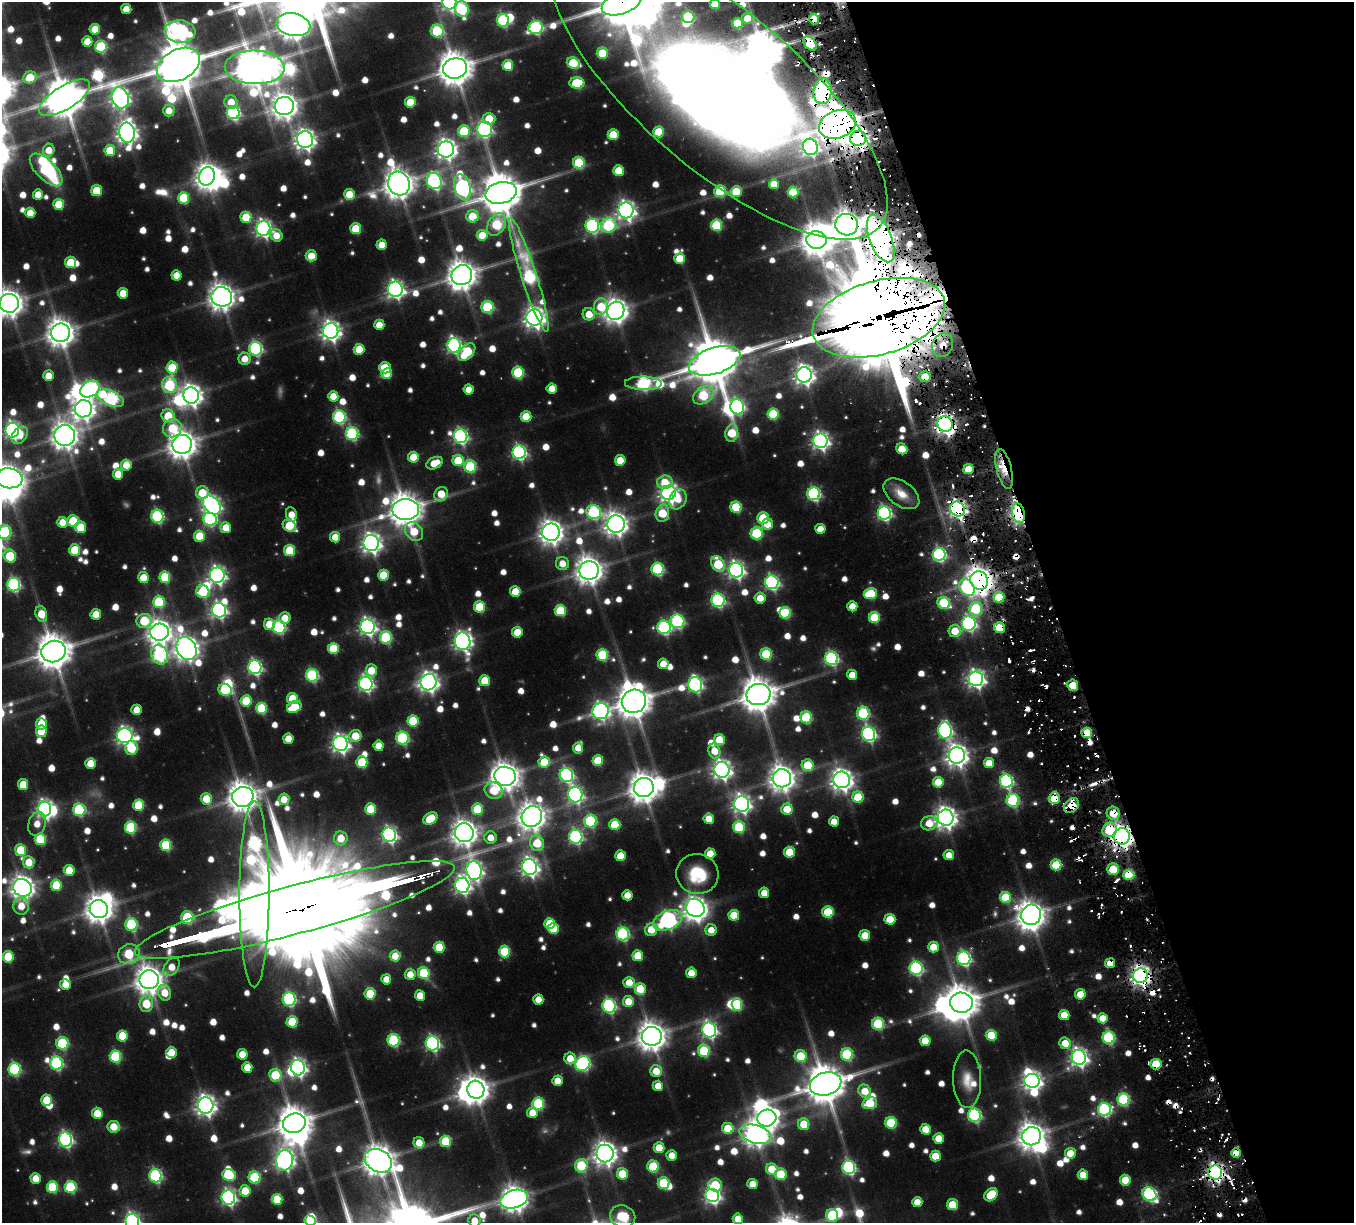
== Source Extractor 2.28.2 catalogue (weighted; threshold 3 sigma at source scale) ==
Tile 12 of 4 x 4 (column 4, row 3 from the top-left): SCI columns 4235-5586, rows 1644-2864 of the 5674 x 5679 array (HDU 1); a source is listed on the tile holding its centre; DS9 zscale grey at full resolution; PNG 1356 x 1225 px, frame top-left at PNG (2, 2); each listed source drawn as its Kron ellipse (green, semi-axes under 4 px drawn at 4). Shown black and unused: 22% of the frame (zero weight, under 3 of 6 exposures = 10% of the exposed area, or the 3 px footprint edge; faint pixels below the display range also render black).
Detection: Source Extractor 2.28.2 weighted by HDU 2 'WHT'; one run over the whole footprint, this tile lists its part. Background -0.142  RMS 0.0098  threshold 0.0403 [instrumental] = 3 sigma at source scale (4.09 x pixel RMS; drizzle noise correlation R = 1.36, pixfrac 0.8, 0.05/0.05 arcsec/px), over >= 5 px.
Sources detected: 1017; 6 too faint to see at this stretch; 35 inside a brighter object's white glare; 56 cosmic-ray / hot-pixel residue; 1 long thin detection or spike segment (spike, bleed or trail) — neither listed nor drawn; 12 inside a brighter listed object's ellipse — not listed separately; of the other 907, all 500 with FLUX_AUTO >= 14.2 (the completeness limit of this list) listed and drawn (407 fainter detections not listed), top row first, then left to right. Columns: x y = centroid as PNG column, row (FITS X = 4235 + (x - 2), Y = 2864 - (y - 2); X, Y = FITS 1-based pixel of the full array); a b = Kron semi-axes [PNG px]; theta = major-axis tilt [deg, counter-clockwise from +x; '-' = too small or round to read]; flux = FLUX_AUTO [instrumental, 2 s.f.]
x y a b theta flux
449 2 7 7 - 360
622 3 21 11 21 5100
715 4 5 5 - 23
126 9 5 5 - 16
462 9 8 6 -81 99
688 17 6 6 - 86
747 18 5 5 - 21
814 19 5 5 - 27
503 20 6 6 - 120
737 23 5 5 - 37
293 25 17 11 -12 1600
536 27 7 6 - 170
95 29 5 5 - 23
180 31 15 11 -4 290
437 31 6 6 - 75
87 42 5 5 - 18
810 43 8 5 -53 62
101 47 6 6 - 80
602 53 5 5 - 40
573 63 7 5 -21 56
178 65 23 15 28 5600
508 65 5 5 - 37
255 67 30 17 -1 2700
455 68 12 10 11 2200
30 77 7 6 - 32
577 83 7 5 -2 61
719 90 211 79 -41 3400
822 91 13 9 82 420
64 98 29 11 32 3400
120 98 11 8 -69 560
231 102 7 6 - 17
410 102 5 5 - 31
284 106 9 9 - 1100
169 111 6 6 - 15
233 113 6 6 - 180
489 119 6 5 - 31
837 124 19 14 21 2300
485 129 8 7 - 200
464 131 6 6 - 64
659 132 5 5 - 41
127 133 10 8 -84 710
613 135 5 5 - 34
858 138 8 7 - 690
305 140 8 8 - 650
810 147 8 7 - 340
446 149 8 8 - 660
49 150 6 5 - 16
110 150 5 5 - 35
579 163 6 5 - 67
46 170 21 9 -45 87
619 170 5 5 - 29
207 176 9 7 68 890
434 181 8 7 - 220
399 184 12 10 -64 1700
774 184 5 5 - 22
463 187 13 8 -74 310
97 190 5 5 - 35
720 191 6 6 - 70
736 192 5 5 - 34
793 192 5 5 - 47
501 193 16 10 14 3400
38 194 5 5 - 15
349 194 5 5 - 23
184 198 6 5 - 50
59 204 5 5 - 32
626 210 8 7 - 540
30 213 5 5 - 18
472 216 6 6 - 30
246 217 5 5 - 35
497 225 12 8 58 67
609 225 8 7 - 110
716 225 5 5 - 69
847 225 11 11 - 1300
592 226 7 6 - 170
263 229 7 7 - 400
356 229 5 5 - 37
276 235 6 5 - 15
482 235 5 5 - 25
881 238 25 11 -68 1400
816 240 10 9 - 1500
382 245 5 5 - 18
311 256 5 5 - 17
680 258 5 5 - 30
71 262 6 5 - 35
176 275 5 5 - 15
462 275 10 9 - 1500
529 275 59 7 -72 150
395 289 7 7 - 410
123 293 5 5 - 19
222 297 10 9 - 1300
9 303 9 9 - 1200
488 307 6 6 - 94
601 307 8 7 - 32
616 311 9 8 - 1000
589 314 6 6 - 19
534 318 8 8 - 700
879 318 68 36 16 23000
379 325 5 5 - 18
331 331 8 7 - 610
61 333 9 9 - 1400
454 345 7 6 - 280
943 345 12 10 66 15
256 349 7 6 - 160
359 349 5 5 - 29
467 352 10 6 46 55
245 359 6 6 - 15
715 361 26 13 18 5900
172 368 6 5 - 42
385 368 6 5 - 28
518 373 6 6 - 83
387 374 5 5 - 21
804 375 7 7 - 640
48 376 5 5 - 16
925 377 5 5 - 23
643 383 18 7 -1 170
170 385 8 7 - 89
552 388 5 5 - 17
90 389 10 7 33 260
469 389 5 5 - 14
191 395 8 7 - 780
703 395 11 8 34 60
333 396 5 5 - 20
110 398 14 7 -23 170
737 407 7 6 - 210
83 409 8 8 - 820
773 414 5 5 - 58
168 416 7 6 - 33
526 416 5 5 - 28
339 417 6 6 - 140
945 424 8 7 - 690
172 428 9 9 - 32
12 430 7 7 - 350
732 433 9 6 81 46
352 434 6 6 - 140
20 435 10 7 50 16
65 435 10 10 - 1300
461 436 7 6 - 250
820 441 7 7 - 440
182 444 10 9 - 1400
902 449 6 5 - 20
519 452 7 6 - 240
413 457 5 5 - 25
458 460 5 5 - 37
620 460 5 5 - 28
435 463 9 5 26 22
126 465 5 5 - 19
470 466 6 6 - 83
968 469 5 5 - 21
1004 469 20 7 -76 20
118 474 5 5 - 21
9 478 13 10 -8 1300
665 482 8 7 - 23
202 493 6 6 - 28
669 493 7 7 - 560
441 494 8 6 53 23
814 494 6 6 - 170
901 494 20 12 -36 17
678 499 10 8 62 16
212 505 10 7 -51 460
736 507 6 5 - 61
957 509 8 7 - 530
406 510 13 10 0 2100
594 512 7 7 - 130
662 513 8 6 76 40
884 513 6 6 - 240
1018 513 10 6 -76 190
291 514 7 5 -80 15
157 516 6 6 - 140
763 518 6 6 - 38
210 519 7 6 - 130
73 521 6 5 - 47
62 522 5 5 - 16
616 524 9 8 - 880
767 524 6 5 - 20
289 526 7 5 -39 37
80 527 6 5 - 32
226 528 5 5 - 23
820 529 5 5 - 15
414 531 10 8 -48 27
5 532 7 6 - 100
551 532 9 8 - 930
757 533 6 6 - 74
199 536 5 5 - 31
335 537 5 5 - 18
371 543 8 7 - 600
75 550 5 5 - 46
290 550 5 5 - 54
939 554 6 6 - 200
10 556 7 6 - 52
562 563 6 6 - 14
718 564 8 6 -56 57
658 569 6 6 - 120
589 570 10 9 - 1300
736 570 7 7 - 410
217 575 7 7 - 400
383 575 5 5 - 32
165 577 6 5 - 56
143 578 5 5 - 25
979 580 9 8 - 1300
772 582 7 6 - 240
14 585 7 6 - 170
967 588 9 7 -58 100
515 591 5 5 - 25
203 592 7 6 - 54
870 594 7 5 9 55
999 597 5 5 - 42
760 598 5 5 - 17
718 600 7 6 - 180
159 602 6 6 - 71
944 603 6 6 - 68
852 606 5 5 - 16
480 607 5 5 - 51
976 609 7 6 - 76
219 610 7 7 - 290
560 610 5 5 - 52
785 613 6 6 - 68
41 614 8 5 -72 24
96 614 5 5 - 18
874 617 5 5 - 47
285 618 6 5 - 20
144 621 8 7 - 45
677 621 7 7 - 160
269 624 6 5 - 25
969 624 7 7 - 240
279 627 6 6 - 130
367 627 7 7 - 410
664 627 7 6 - 160
1000 628 5 5 - 36
955 631 6 6 - 24
159 632 9 8 - 940
517 632 5 5 - 25
386 637 6 6 - 89
463 641 9 7 -82 480
186 648 12 9 -59 1000
333 648 5 5 - 43
53 652 12 10 16 2400
766 654 6 5 - 63
160 655 10 8 -66 160
602 655 6 6 - 75
831 658 6 6 - 190
663 664 5 5 - 19
255 667 7 6 - 240
371 670 6 6 - 27
312 675 6 6 - 130
852 675 5 5 - 15
976 679 7 7 - 480
485 681 5 5 - 29
428 682 8 8 - 580
366 684 7 6 - 300
695 685 8 7 - 230
1073 685 6 5 - 31
225 690 7 6 - 77
758 694 12 10 12 2200
292 698 5 5 - 30
246 701 6 5 - 41
634 701 12 11 - 2300
294 707 7 5 28 46
261 708 6 5 - 60
137 710 5 5 - 17
601 711 8 8 - 330
863 713 6 6 - 100
806 717 6 6 - 66
413 721 5 5 - 54
41 724 5 5 - 28
41 731 5 5 - 32
945 731 8 6 -76 230
1087 733 5 5 - 41
869 734 7 6 - 250
125 736 8 7 - 430
355 736 6 6 - 25
402 738 6 6 - 130
288 739 5 5 - 18
719 740 5 5 - 35
340 744 7 7 - 470
379 746 5 5 - 17
131 748 7 6 - 48
578 748 5 5 - 16
714 751 7 6 - 18
957 755 8 8 - 820
598 761 5 5 - 37
362 762 6 5 - 53
544 762 6 5 - 37
90 763 5 5 - 23
989 763 5 5 - 22
808 765 6 6 - 42
722 770 8 7 - 550
566 775 7 6 - 210
505 776 11 9 -17 1400
782 778 9 9 - 1100
842 780 8 8 - 780
1006 781 7 6 - 190
938 782 5 5 - 29
23 785 5 5 - 25
644 788 10 9 - 1600
494 791 9 8 - 31
575 794 8 7 - 290
243 797 10 10 - 1700
858 797 5 5 - 41
1054 798 6 5 - 38
206 799 6 5 - 25
284 799 6 5 - 17
1013 800 6 6 - 110
742 804 8 7 - 460
138 805 6 5 - 47
1071 805 9 6 46 40
44 809 7 6 - 410
370 809 5 5 - 38
477 809 6 5 - 45
787 809 5 5 - 23
79 810 6 6 - 100
1113 813 7 6 - 30
532 817 11 10 - 1400
946 818 8 8 - 780
430 819 7 5 35 34
709 819 5 5 - 19
590 821 6 6 - 110
834 821 5 5 - 15
929 823 8 7 - 20
37 824 12 8 74 14
615 825 5 5 - 42
131 827 6 6 - 83
739 827 6 5 - 65
1110 830 7 6 - 63
464 833 9 9 - 1100
389 835 7 6 - 290
1122 836 8 8 - 950
576 837 7 6 - 200
341 838 7 6 - 20
491 838 6 6 - 14
40 839 6 5 - 51
537 843 8 7 - 38
166 845 6 5 - 68
21 850 6 5 - 41
789 852 5 5 - 34
710 854 5 5 - 23
949 855 5 5 - 15
620 856 5 5 - 25
29 862 6 5 - 22
1056 865 5 5 - 39
530 867 8 7 - 480
1113 869 6 6 - 35
69 870 5 5 - 23
474 871 9 7 -80 440
697 874 21 20 - 48
1129 875 5 5 - 47
56 885 6 5 - 35
462 885 8 7 - 350
22 888 10 8 -28 910
764 893 5 5 - 15
254 894 93 15 90 900
627 895 5 5 - 18
1005 897 5 5 - 48
21 906 8 8 - 18
695 908 10 8 -39 790
99 909 9 9 - 1300
295 910 165 24 15 62000
828 912 5 5 - 56
734 915 5 5 - 31
1031 915 10 10 - 1300
187 917 6 6 - 78
890 919 5 5 - 29
668 920 15 9 22 360
550 923 5 5 - 31
131 925 7 6 - 99
553 929 5 5 - 35
651 930 6 6 - 22
711 930 5 5 - 15
623 934 6 6 - 140
865 935 5 5 - 28
439 947 5 5 - 37
933 947 5 5 - 22
505 952 6 5 - 58
129 954 11 10 - 56
395 956 5 5 - 19
638 956 5 5 - 33
8 957 6 5 - 45
964 958 7 6 - 220
1110 963 5 4 - 17
172 967 10 7 54 16
916 968 7 6 - 180
424 973 6 5 - 62
691 973 5 5 - 19
410 974 5 5 - 15
1141 976 7 7 - 700
386 979 5 5 - 14
149 980 9 9 - 1400
629 982 5 5 - 19
65 984 5 5 - 15
640 989 6 5 - 32
165 993 8 6 -73 19
370 994 5 5 - 40
1080 994 5 5 - 26
420 995 5 5 - 17
289 999 7 6 - 160
538 999 5 5 - 15
628 1001 5 5 - 21
961 1003 11 10 - 2300
146 1004 8 6 83 35
737 1004 6 5 - 60
609 1006 7 6 - 190
1064 1015 5 5 - 22
1103 1018 5 5 - 20
292 1022 6 5 - 43
878 1024 6 6 - 79
709 1030 7 7 - 290
991 1035 5 5 - 34
122 1036 5 5 - 32
652 1036 10 9 - 1500
1109 1038 6 6 - 120
394 1040 6 6 - 110
925 1041 5 5 - 21
62 1043 6 6 - 85
432 1043 7 6 - 240
1065 1043 6 5 - 19
704 1051 6 6 - 68
171 1052 6 5 - 17
242 1054 5 5 - 20
847 1054 6 6 - 90
115 1056 6 5 - 81
801 1056 6 6 - 40
1079 1057 7 7 - 480
570 1058 6 5 - 18
56 1063 7 6 - 140
583 1064 8 7 - 200
1156 1064 5 5 - 38
247 1067 5 5 - 20
298 1068 8 7 - 400
14 1069 6 6 - 120
656 1071 6 6 - 21
275 1075 6 6 - 43
967 1079 29 14 -89 19
557 1081 5 5 - 17
1032 1081 7 7 - 550
826 1084 16 11 15 3200
658 1086 5 5 - 15
476 1090 9 8 - 1200
865 1091 7 6 - 21
1123 1099 6 6 - 110
47 1100 5 5 - 30
538 1103 6 6 - 84
870 1103 7 6 - 44
206 1106 8 7 - 670
1104 1110 6 6 - 160
97 1113 5 5 - 22
532 1113 5 5 - 16
974 1115 6 6 - 160
767 1118 9 8 - 810
294 1123 11 9 16 2100
891 1123 6 5 - 63
804 1124 6 5 - 27
114 1127 6 6 - 19
728 1128 6 5 - 29
925 1129 5 5 - 20
755 1134 16 9 -16 960
1032 1136 9 9 - 1200
939 1138 5 5 - 24
65 1140 7 6 - 250
445 1141 6 5 - 50
419 1143 6 5 - 18
659 1148 5 5 - 23
1070 1153 5 5 - 24
1236 1153 5 4 - 21
605 1154 9 8 - 880
672 1155 5 5 - 16
935 1156 5 5 - 23
284 1160 10 8 78 540
378 1161 14 11 -29 1700
581 1166 7 6 - 63
653 1167 6 5 - 54
849 1167 7 6 - 180
772 1169 6 5 - 26
1215 1172 7 6 - 510
622 1174 5 5 - 36
781 1174 6 5 - 42
229 1175 7 5 -10 44
1083 1175 5 5 - 21
156 1176 7 6 - 150
255 1177 6 6 - 68
36 1178 5 5 - 16
1125 1180 5 5 - 27
664 1183 6 6 - 58
752 1184 5 5 - 15
715 1185 7 6 - 49
52 1187 6 5 - 59
70 1187 6 6 - 78
245 1191 6 5 - 23
1149 1194 7 6 - 190
712 1195 7 6 - 340
991 1195 7 5 43 42
228 1197 7 6 - 290
277 1199 5 5 - 38
514 1199 14 9 16 1200
917 1202 5 5 - 14
952 1205 5 5 - 34
832 1215 6 6 - 63
623 1216 13 11 -19 62
738 1219 5 5 - 18
132 1221 7 6 - 290
310 1221 6 5 - 44
475 1221 6 6 - 15
Overlapping masked pixels (flux is a lower limit): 33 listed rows (the first 20) at x y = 622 3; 814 19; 810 43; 719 90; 822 91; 837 124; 858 138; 847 225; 881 238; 879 318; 943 345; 925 377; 945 424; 1004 469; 957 509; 1018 513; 979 580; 1000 628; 1073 685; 1087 733
Isophote crosses this tile's border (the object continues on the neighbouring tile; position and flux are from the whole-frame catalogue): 16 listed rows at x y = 449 2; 622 3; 715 4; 462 9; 719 90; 9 303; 12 430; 9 478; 5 532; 10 556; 22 888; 623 1216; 738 1219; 132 1221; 310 1221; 475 1221